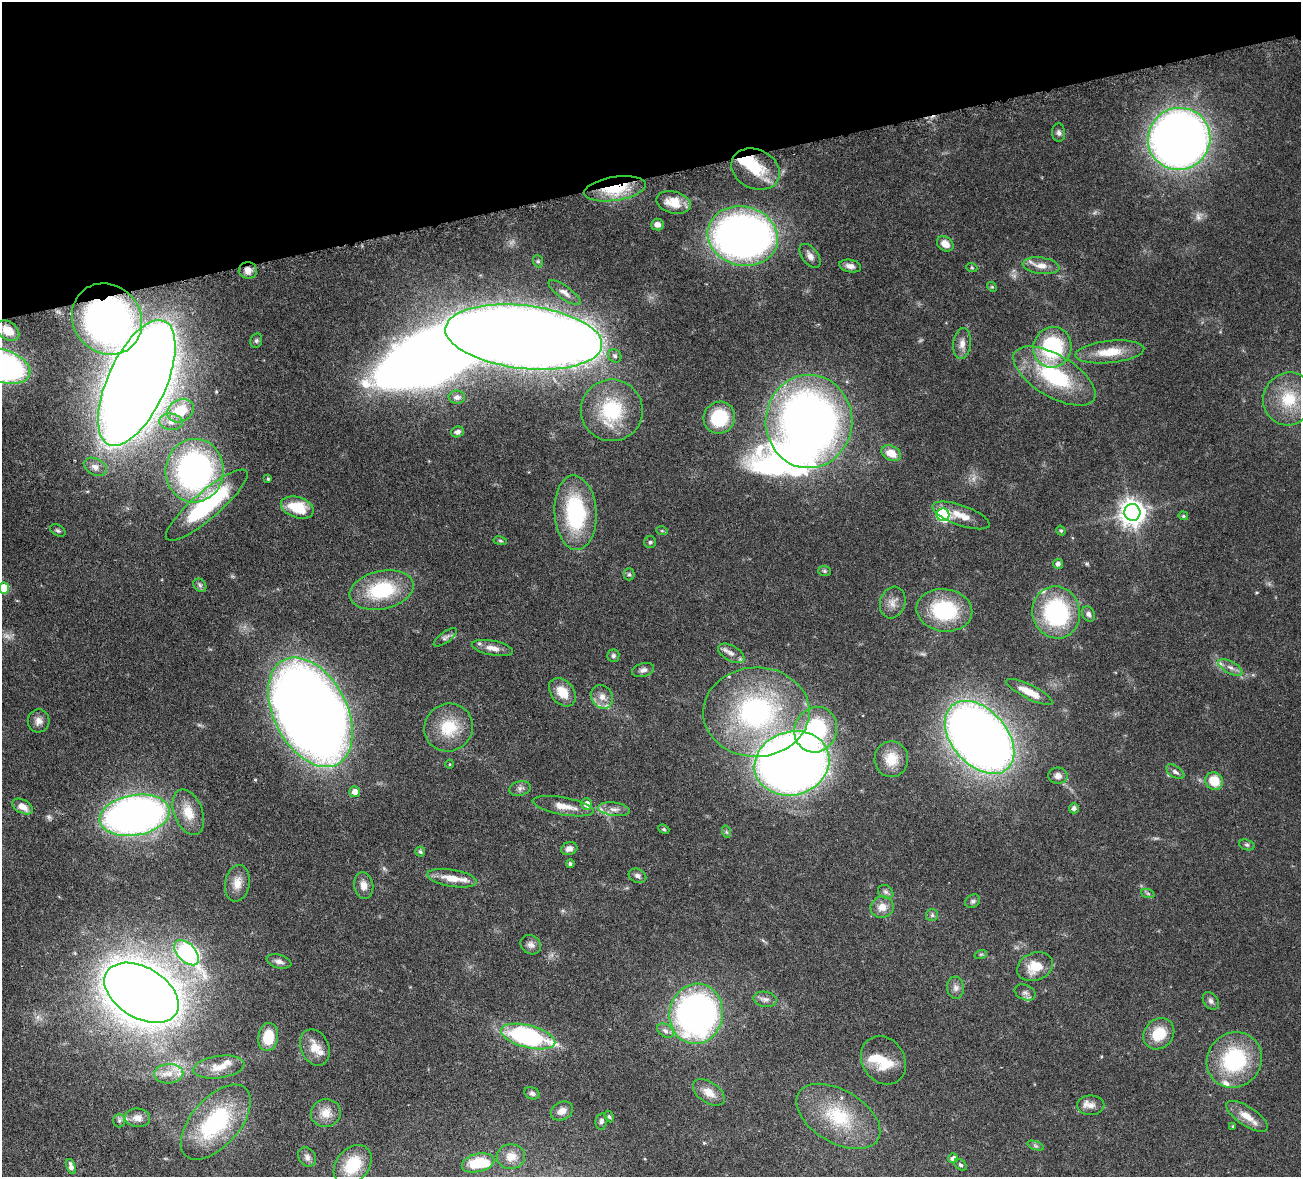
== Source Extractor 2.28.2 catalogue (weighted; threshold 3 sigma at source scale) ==
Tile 3 of 4 x 4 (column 3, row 1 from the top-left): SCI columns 2756-4054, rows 3858-5032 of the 5510 x 5250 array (HDU 1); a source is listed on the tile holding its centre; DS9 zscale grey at full resolution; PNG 1303 x 1179 px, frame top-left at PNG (2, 2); each listed source drawn as its Kron ellipse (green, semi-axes under 4 px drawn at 4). Shown black and unused: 15% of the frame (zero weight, under 4 of 8 exposures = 8% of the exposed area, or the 3 px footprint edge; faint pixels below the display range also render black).
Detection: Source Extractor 2.28.2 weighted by HDU 2 'WHT'; one run over the whole footprint, this tile lists its part. Background 0.0863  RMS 0.0031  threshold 0.0127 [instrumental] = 3 sigma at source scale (4.09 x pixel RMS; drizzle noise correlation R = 1.36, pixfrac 0.8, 0.05/0.05 arcsec/px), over >= 5 px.
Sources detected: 165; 2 too faint to see at this stretch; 4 inside a brighter object's white glare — neither listed nor drawn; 12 inside a brighter listed object's ellipse — not listed separately; the other 147 listed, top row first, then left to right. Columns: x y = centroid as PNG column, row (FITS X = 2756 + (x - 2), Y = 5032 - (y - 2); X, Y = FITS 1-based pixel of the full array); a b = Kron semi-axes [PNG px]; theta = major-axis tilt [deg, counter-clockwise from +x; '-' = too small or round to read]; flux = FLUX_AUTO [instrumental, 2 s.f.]
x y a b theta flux
1059 133 9 6 -87 0.86
1179 139 31 31 - 250
755 169 25 19 -26 9.6
615 189 31 12 9 11
673 202 17 11 -14 4.4
657 225 6 6 - 1.4
743 236 35 29 -14 170
945 244 9 7 -36 2.4
810 256 14 8 -53 1.6
538 261 6 5 - 0.45
850 266 11 6 -12 1.5
1041 266 18 8 -8 2.8
972 268 5 3 - 0.27
248 270 9 8 - 1.6
992 287 5 4 - 0.35
564 293 19 6 -36 1.6
107 319 37 33 -52 130
8 331 12 8 -34 3.5
524 337 79 31 -7 810
256 341 7 5 76 0.57
962 344 15 9 84 2
1052 347 20 19 - 25
1110 352 34 11 6 7
615 356 7 6 - 0.76
2 366 29 16 -18 84
1054 376 46 21 -31 24
137 383 68 29 66 920
457 397 8 6 -2 1
1289 399 27 25 67 11
612 410 31 31 - 17
181 411 14 11 29 8.1
719 418 16 15 - 13
809 421 46 43 88 210
171 422 12 8 -5 2.1
457 432 6 5 - 0.98
891 453 10 7 -27 4.1
95 467 12 8 -28 1.5
195 471 32 29 85 81
268 479 4 4 - 0.32
207 505 52 13 40 34
297 507 17 10 -17 8.6
1132 512 8 8 - 270
575 513 37 21 -87 27
943 515 6 6 - 37
961 515 30 10 -20 4.2
1183 516 5 4 - 0.31
58 530 8 5 -30 0.54
662 531 5 3 - 0.27
1061 531 5 4 - 0.4
500 541 7 3 -9 0.36
650 542 6 6 - 0.52
1058 564 5 5 - 0.98
824 571 6 5 - 0.44
629 574 6 5 - 0.5
200 585 7 6 - 0.67
4 588 5 5 - 10
382 590 32 19 12 18
893 603 16 12 73 2.4
944 610 28 21 -7 20
1056 612 26 24 -74 32
1089 614 8 6 -64 0.89
445 637 14 5 36 0.89
493 648 21 7 -11 2.4
731 653 14 7 -30 1.8
613 656 6 6 - 0.61
1230 667 13 6 -29 1.6
643 670 11 6 16 1.1
562 692 16 11 -49 4.8
1029 692 25 7 -27 4.6
602 697 12 10 -58 2.3
310 712 59 36 -62 500
756 712 53 44 2 56
39 721 11 11 - 1.7
449 728 24 23 - 9.8
816 730 23 21 65 23
980 737 42 27 -49 330
891 759 18 17 - 5.1
792 763 38 32 17 330
450 764 4 3 - 0.21
1175 772 10 5 -33 0.89
1058 776 9 8 - 1.6
1214 781 9 8 - 6.4
520 788 10 7 15 1.1
355 792 5 5 - 1.9
587 804 5 5 - 2.6
563 806 31 8 -10 3.7
22 807 11 6 -28 2.2
1074 808 5 5 - 1
614 809 16 6 -8 1.8
188 812 24 14 -69 5.3
135 815 35 20 10 170
664 829 6 4 -22 0.37
727 832 6 4 -70 0.39
1247 845 8 5 -18 0.55
569 849 8 6 18 1.4
420 852 5 5 - 0.51
570 864 4 4 - 0.58
637 876 9 6 -23 1.1
452 878 25 8 -9 4.3
237 883 18 12 81 3.1
364 886 13 9 -82 2.2
886 892 8 6 -32 0.76
1148 894 7 4 -20 0.45
973 901 8 6 31 0.67
882 907 11 10 - 2.7
932 915 6 6 - 0.63
531 945 10 9 - 1.3
187 953 15 9 -46 63
981 954 6 4 18 0.37
279 961 12 6 -14 1.3
1035 967 19 13 22 6.2
956 988 11 8 -84 1.3
1025 992 11 7 -23 1.1
141 993 40 25 -31 790
765 999 11 7 -10 1.2
1211 1001 10 7 -51 1
696 1014 30 26 81 110
665 1031 9 6 -32 1.1
1159 1034 17 14 47 7
528 1036 28 11 -14 41
268 1037 14 10 81 7.5
315 1047 19 14 -67 4
883 1060 25 21 -56 7.8
1234 1060 29 26 49 25
219 1067 26 11 9 4.5
169 1074 14 9 4 3.2
709 1092 18 10 -35 3.4
532 1093 8 6 -22 0.91
1091 1105 13 9 1 2
562 1111 11 9 29 1.9
326 1113 15 13 13 3.4
838 1116 46 26 -30 17
1247 1116 24 9 -33 3.9
609 1117 6 4 -62 0.37
137 1118 13 9 -7 2
119 1121 7 5 89 0.59
601 1121 8 6 79 0.79
216 1122 45 24 49 29
1233 1126 3 3 - 0.26
1035 1146 8 4 -19 0.51
307 1157 10 8 -54 1.2
511 1157 14 12 1 2.8
953 1158 5 4 - 1.2
478 1163 16 9 14 8.7
353 1165 22 16 50 10
960 1165 7 5 -40 0.5
71 1167 8 4 -69 1.3
Overlapping masked pixels (flux is a lower limit): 3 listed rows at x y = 615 189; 248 270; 107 319
Isophote crosses this tile's border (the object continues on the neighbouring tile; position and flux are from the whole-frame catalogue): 2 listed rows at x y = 2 366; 4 588